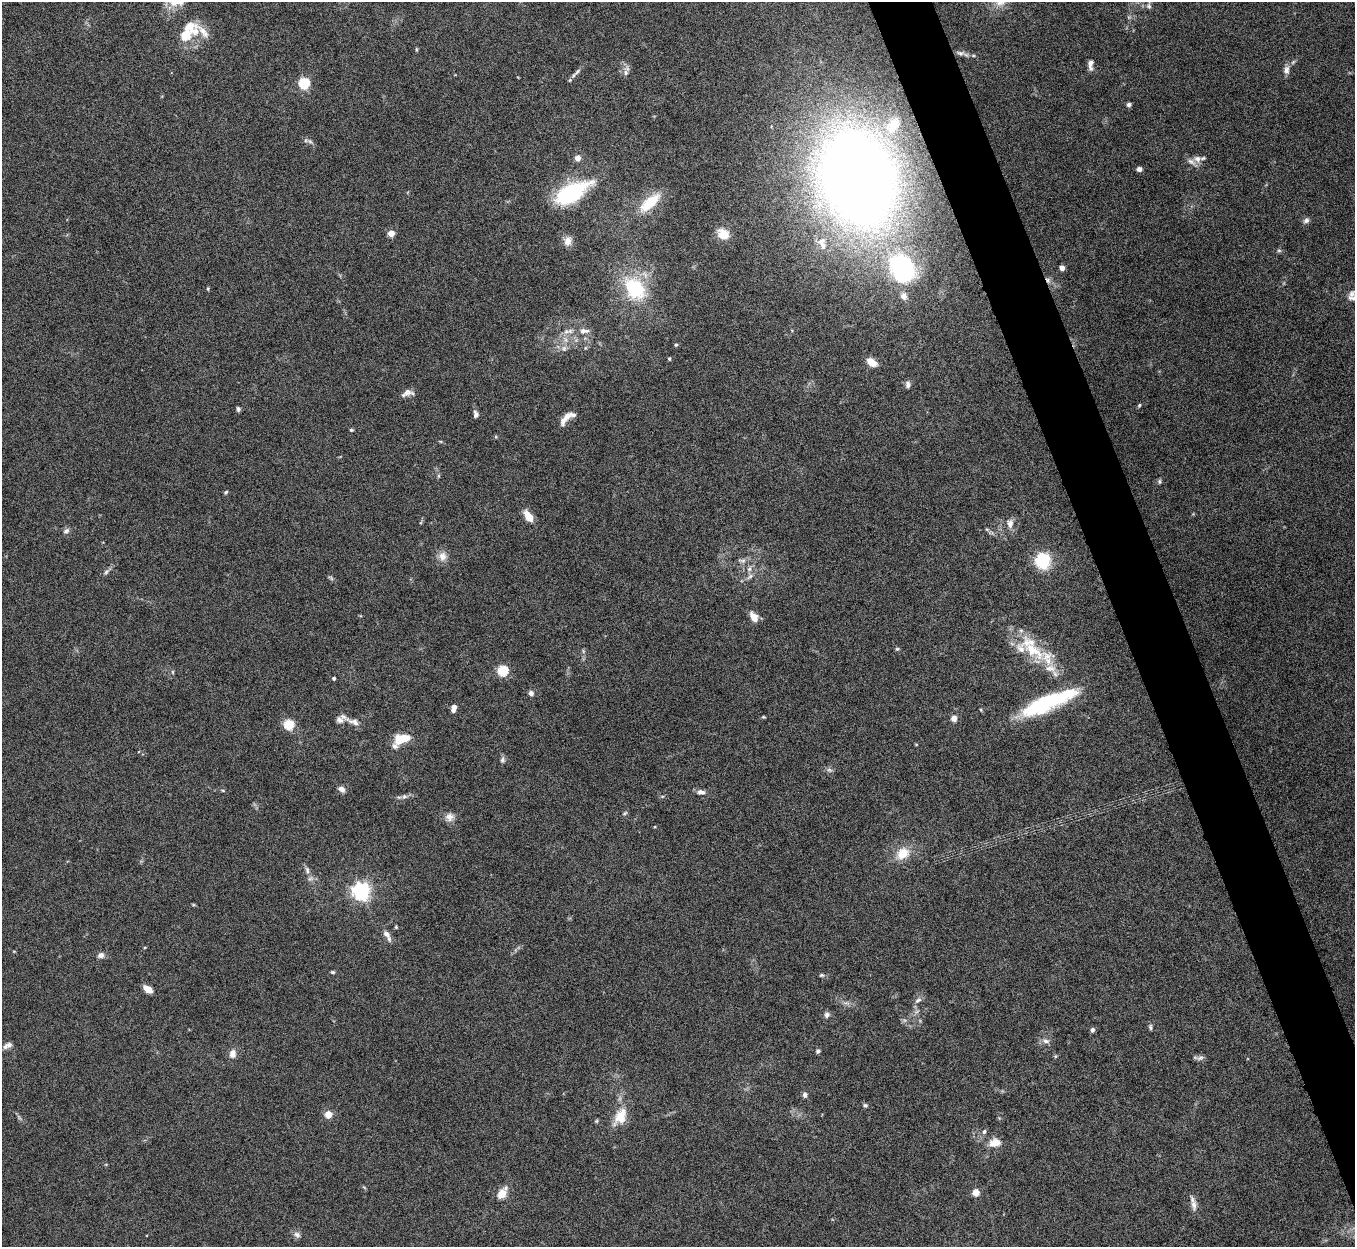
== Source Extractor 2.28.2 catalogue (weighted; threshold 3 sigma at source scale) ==
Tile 6 of 4 x 4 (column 2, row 2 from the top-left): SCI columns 1357-2709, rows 2639-3883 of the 5421 x 5406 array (HDU 1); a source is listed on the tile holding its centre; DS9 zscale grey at full resolution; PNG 1357 x 1249 px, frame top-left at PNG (2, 2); no overlay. Shown black and unused: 4% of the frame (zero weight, under 8 of 15 exposures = <1% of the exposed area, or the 3 px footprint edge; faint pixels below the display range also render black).
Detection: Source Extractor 2.28.2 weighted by HDU 2 'WHT'; one run over the whole footprint, this tile lists its part. Background 0.166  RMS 0.0048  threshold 0.0198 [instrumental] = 3 sigma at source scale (4.09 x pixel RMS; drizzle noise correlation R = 1.36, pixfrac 0.8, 0.05/0.05 arcsec/px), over >= 5 px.
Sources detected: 128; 1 too faint to see at this stretch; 1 inside a brighter object's white glare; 1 long thin detection or spike segment (spike, bleed or trail) — not listed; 14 inside a brighter listed object's ellipse — not listed separately; the other 111 listed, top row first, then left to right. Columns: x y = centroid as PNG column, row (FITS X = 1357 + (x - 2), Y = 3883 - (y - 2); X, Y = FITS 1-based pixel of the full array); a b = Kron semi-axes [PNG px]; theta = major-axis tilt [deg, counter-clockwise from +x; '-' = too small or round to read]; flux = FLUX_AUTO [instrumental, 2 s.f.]
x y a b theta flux
1149 6 9 6 -73 1.4
186 35 28 14 25 12
416 49 5 3 - 0.46
960 53 12 6 -1 1.6
1090 65 14 6 89 2.2
1286 70 12 8 82 2.2
626 72 9 7 82 1.9
573 75 7 5 58 1.2
304 83 5 5 - 46
1129 105 6 5 - 1.1
893 125 30 18 56 16
310 141 8 6 -21 1.2
577 158 6 6 - 2.6
1197 159 11 9 -32 2.7
1139 169 5 5 - 1.6
858 178 62 47 -73 860
572 193 43 19 30 36
650 202 29 12 41 13
1306 220 8 6 42 1.5
391 233 5 4 - 7.9
723 234 15 11 -31 6.4
568 241 12 9 86 3.3
821 241 13 8 24 2.6
1279 250 6 4 -1 0.72
903 268 39 30 -61 63
1062 268 5 5 - 2.3
1048 280 7 6 - 1.4
634 288 28 21 -46 29
208 289 5 3 - 0.41
584 331 15 8 1 3.2
566 332 9 6 0 2
676 345 5 4 - 0.55
564 348 9 8 - 2.1
585 348 6 4 71 0.55
669 359 4 3 - 0.56
872 362 12 7 -34 4.5
908 384 9 6 -85 1.4
407 393 15 7 16 2.5
1139 405 5 4 - 0.56
238 409 5 4 - 1
476 414 8 5 -85 1.5
566 417 18 6 49 4.3
351 430 5 3 - 0.56
496 437 5 4 - 0.51
441 442 5 3 - 0.51
1159 481 7 4 -85 0.7
226 492 5 4 - 0.65
528 516 13 7 -54 5.9
1010 523 13 8 85 2.7
987 529 6 4 -3 0.64
66 531 9 6 32 1.4
442 556 13 11 -85 3.5
1043 560 7 7 - 60
742 561 11 6 -4 1.7
749 569 8 5 61 1.4
106 572 8 6 46 1.2
750 576 10 5 41 1.6
331 578 9 4 -36 0.77
754 617 11 7 -57 4.4
897 649 6 4 41 0.58
1033 650 47 18 -35 20
583 651 6 4 -72 0.66
503 671 5 5 - 40
172 672 6 4 -89 0.54
334 678 3 3 - 0.88
531 693 6 6 - 1.5
1045 702 55 17 22 42
454 708 7 4 76 4.4
981 710 5 3 - 0.41
763 717 5 4 - 0.5
954 718 7 6 - 2.7
353 722 21 8 -20 3.3
289 724 5 5 - 34
399 741 14 10 58 8.7
916 744 5 3 - 0.34
502 760 9 6 88 1.2
829 770 8 6 -20 1.1
342 789 8 6 -36 2.1
701 792 11 6 -6 1.9
404 797 8 6 35 1.4
625 813 7 4 44 0.68
450 817 12 11 - 3
903 853 17 13 38 8.4
307 870 10 5 -75 1.6
361 891 6 6 - 190
396 927 5 4 - 0.51
101 955 8 7 - 1.8
333 972 5 4 - 0.68
822 975 6 4 13 0.68
148 989 10 6 -33 3.8
918 1000 11 6 35 1.7
827 1015 7 6 - 1.5
1150 1027 8 4 -88 0.85
1092 1030 5 5 - 1.2
1046 1041 10 7 -15 1.9
5 1046 9 6 54 1.4
818 1051 5 5 - 0.91
233 1053 11 8 86 3.1
1055 1056 6 4 -72 0.51
1200 1058 11 6 11 1.4
805 1095 5 5 - 1.6
865 1105 6 5 - 0.77
328 1114 5 5 - 10
620 1116 24 13 59 8.9
596 1121 5 5 - 0.56
984 1131 7 6 - 1.1
995 1143 15 11 9 4.9
976 1192 5 4 - 10
502 1194 8 5 57 9.6
1194 1205 16 7 -86 2.9
297 1235 10 7 -33 1.7
Overlapping masked pixels (flux is a lower limit): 1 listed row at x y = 1048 280